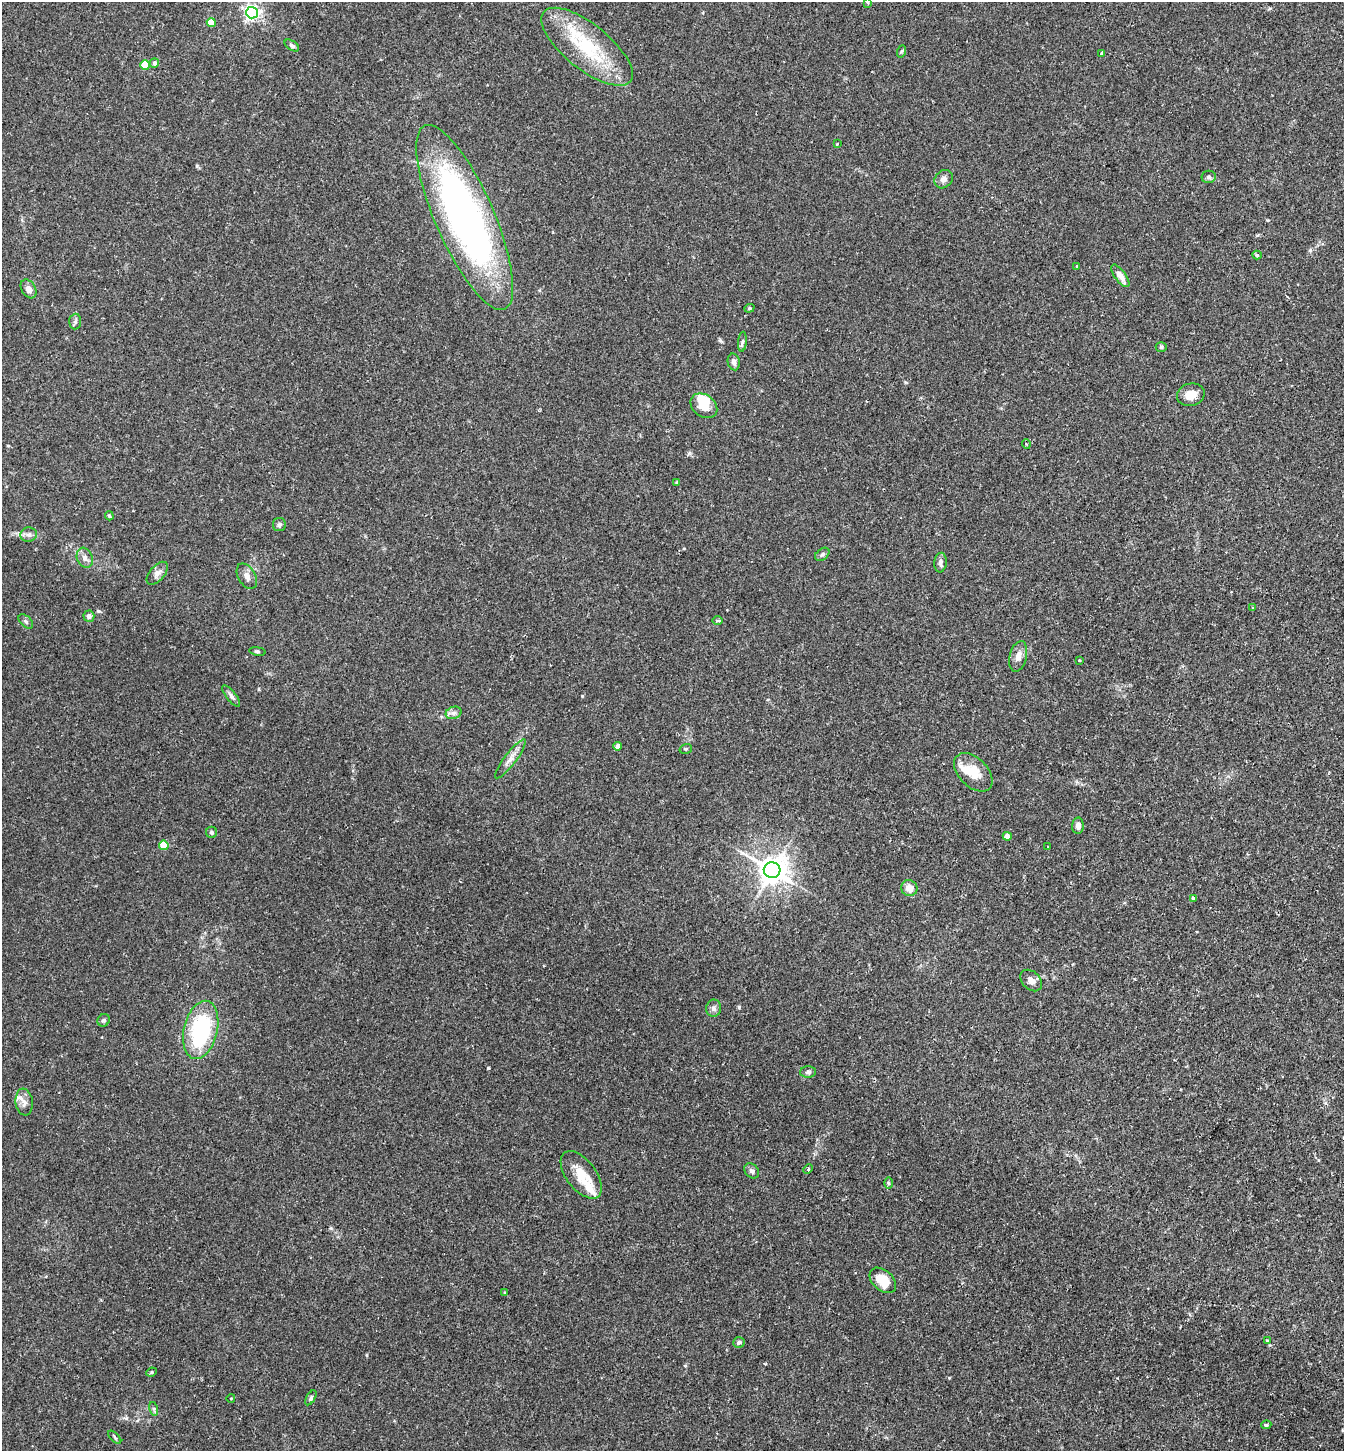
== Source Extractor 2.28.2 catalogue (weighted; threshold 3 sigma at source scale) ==
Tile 6 of 4 x 4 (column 2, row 2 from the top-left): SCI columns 1541-2882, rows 2930-4378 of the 5900 x 5859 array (HDU 1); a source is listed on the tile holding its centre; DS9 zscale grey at full resolution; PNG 1346 x 1453 px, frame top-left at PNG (2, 2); each listed source drawn as its Kron ellipse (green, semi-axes under 4 px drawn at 4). Shown black and unused: <1% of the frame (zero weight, under 2 of 3 exposures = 3% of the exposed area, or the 3 px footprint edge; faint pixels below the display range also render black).
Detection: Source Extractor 2.28.2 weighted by HDU 2 'WHT'; one run over the whole footprint, this tile lists its part. Background 0.0281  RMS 0.0045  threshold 0.0201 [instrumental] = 3 sigma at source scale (4.5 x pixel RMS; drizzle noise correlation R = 1.50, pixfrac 1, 0.05/0.05 arcsec/px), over >= 5 px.
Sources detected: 80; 2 inside a brighter object's white glare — neither listed nor drawn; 3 inside a brighter listed object's ellipse — not listed separately; the other 75 listed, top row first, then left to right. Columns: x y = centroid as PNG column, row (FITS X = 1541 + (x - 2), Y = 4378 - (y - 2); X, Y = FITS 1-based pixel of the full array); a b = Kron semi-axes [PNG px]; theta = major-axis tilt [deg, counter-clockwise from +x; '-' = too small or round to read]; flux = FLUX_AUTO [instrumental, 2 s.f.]
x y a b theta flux
868 2 3 3 - 0.45
252 13 6 6 - 110
211 22 4 4 - 7.9
292 45 8 4 -33 0.9
587 47 55 22 -39 31
902 51 6 4 70 0.49
1102 53 4 3 - 0.97
154 63 5 4 - 1.5
145 65 5 4 - 15
837 144 4 3 - 0.32
1209 177 7 6 - 1.1
944 179 10 8 44 1.8
465 217 100 29 -66 180
1257 255 5 3 - 0.67
1077 266 3 3 - 0.49
1120 276 13 5 -54 3.7
29 289 10 7 -59 2.3
749 308 5 4 - 0.49
75 322 8 6 88 1.1
742 342 10 4 84 1
1161 347 5 5 - 0.69
734 362 8 6 -78 1.5
1191 395 14 11 14 4.9
704 406 15 11 -36 6.1
1026 444 5 3 - 0.43
677 482 4 4 - 0.5
109 516 5 3 - 0.58
279 525 6 6 - 0.91
29 535 8 7 - 1.4
822 554 8 5 39 0.95
85 558 10 7 -70 2
940 563 10 6 84 1.4
157 573 14 7 49 2.2
247 576 14 8 -60 2.4
1253 608 3 3 - 0.89
89 616 5 5 - 1.5
26 621 9 5 -44 0.97
717 621 5 3 - 0.68
257 651 8 3 -9 0.57
1018 656 16 8 76 2.9
1079 660 3 3 - 0.32
231 696 13 5 -52 1.3
454 713 8 6 20 1.4
618 746 4 4 - 3.3
686 749 6 4 19 0.6
510 759 24 6 53 3.2
973 772 23 14 -45 8.7
1078 826 8 6 88 1.9
212 832 5 5 - 0.88
1007 836 4 4 - 3.7
164 845 4 4 - 10
1048 847 3 2 - 0.56
772 870 8 8 - 560
909 888 8 8 - 3.3
1193 898 3 3 - 0.99
1031 980 12 9 -45 2.6
714 1008 8 7 - 1.5
104 1020 6 6 - 0.85
201 1030 30 17 77 39
808 1072 8 5 -1 1.1
24 1102 13 8 -82 2.6
808 1169 5 3 - 0.48
752 1171 8 6 -45 1.2
581 1175 28 14 -53 9.5
888 1183 6 4 -89 0.63
883 1280 15 10 -42 7.5
505 1292 4 3 - 0.36
1267 1341 4 3 - 0.39
739 1342 6 5 - 0.99
151 1372 5 4 - 0.58
231 1398 4 3 - 0.3
311 1398 8 4 59 0.76
154 1409 7 4 -72 0.7
1266 1425 5 4 - 0.77
115 1437 8 3 -46 0.55
Overlapping masked pixels (flux is a lower limit): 1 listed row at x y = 465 217
Isophote crosses this tile's border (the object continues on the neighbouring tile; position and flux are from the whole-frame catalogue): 1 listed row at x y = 868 2
Unlisted compact peaks at least as high as the median listed source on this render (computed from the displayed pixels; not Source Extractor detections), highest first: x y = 488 1068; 739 1007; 582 696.